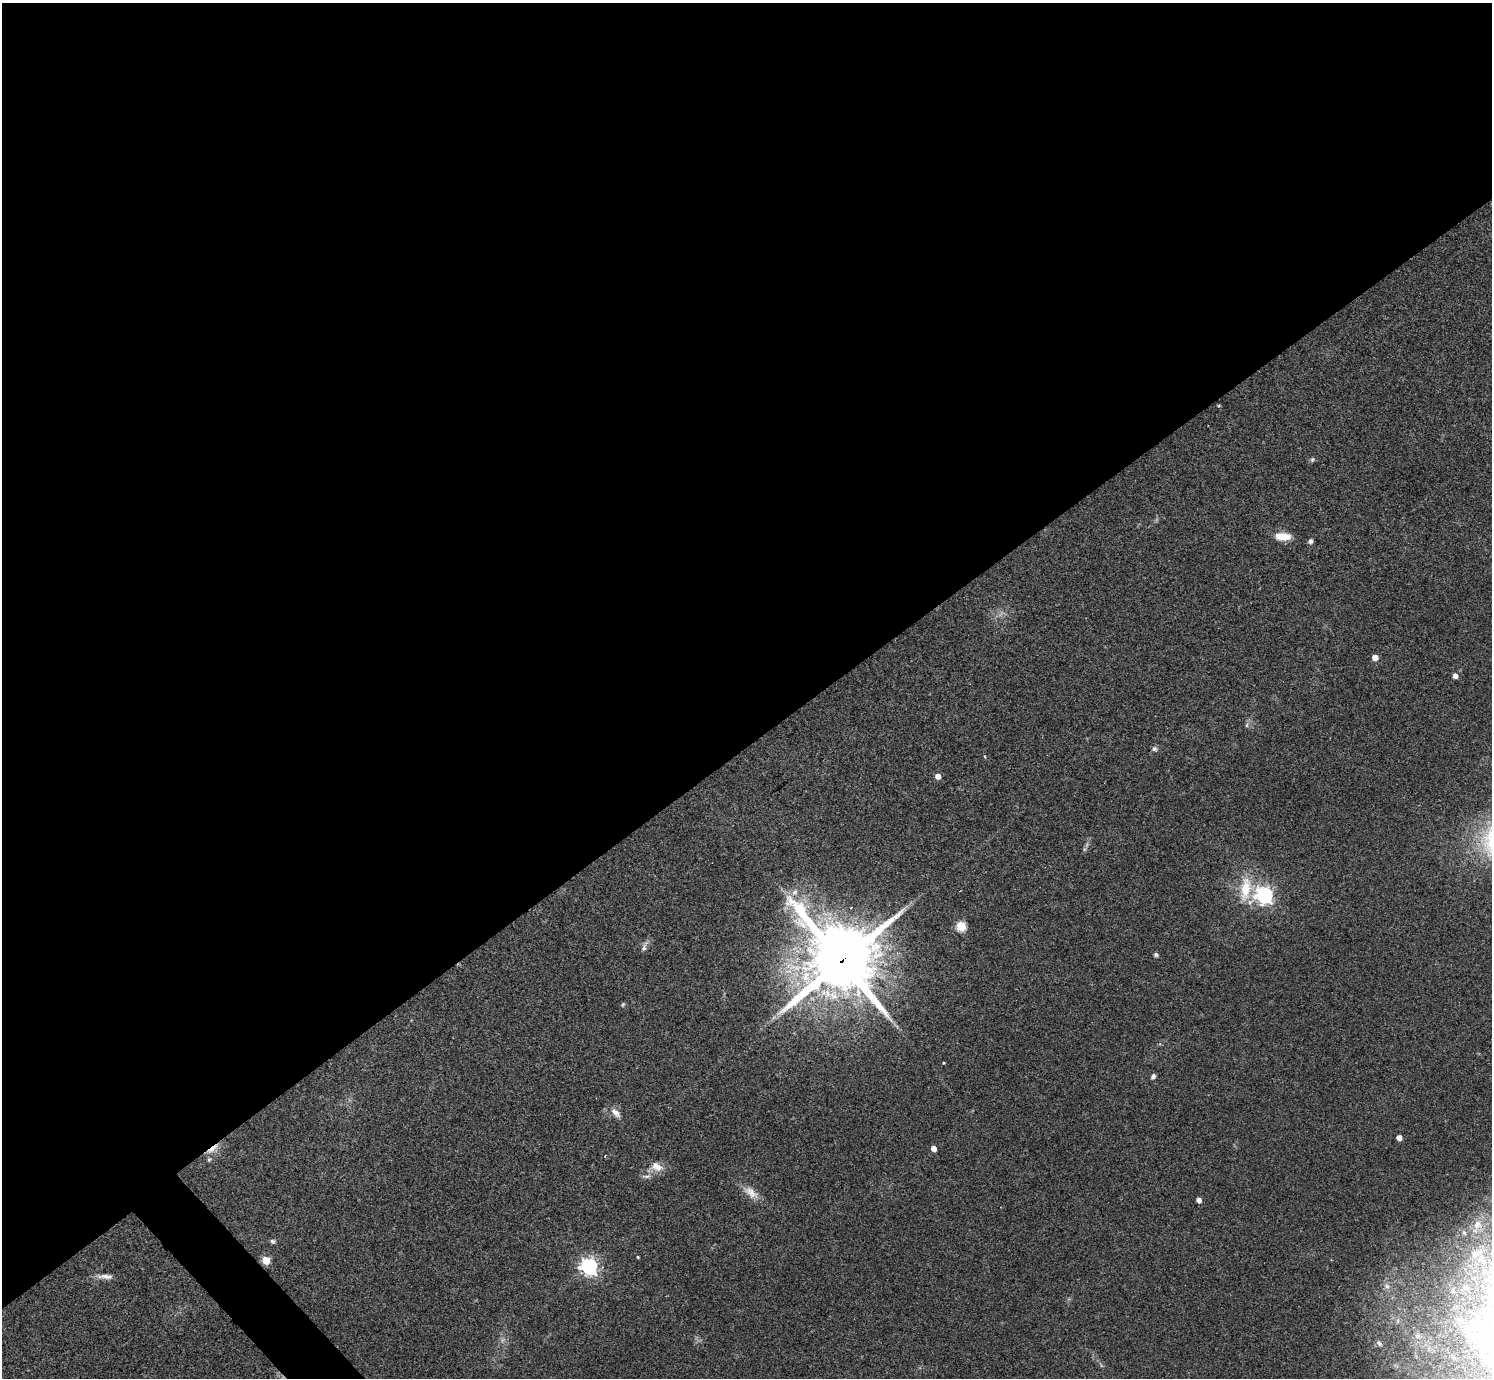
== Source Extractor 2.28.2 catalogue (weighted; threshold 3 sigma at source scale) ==
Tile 2 of 4 x 4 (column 2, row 1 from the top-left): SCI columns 1494-2983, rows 4286-5661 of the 5962 x 5959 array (HDU 1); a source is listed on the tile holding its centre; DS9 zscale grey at full resolution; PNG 1494 x 1380 px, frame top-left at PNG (2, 3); no overlay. Shown black and unused: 55% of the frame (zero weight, under 3 of 4 exposures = <1% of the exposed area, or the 3 px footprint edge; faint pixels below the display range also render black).
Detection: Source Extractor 2.28.2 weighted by HDU 2 'WHT'; one run over the whole footprint, this tile lists its part. Background 0.0435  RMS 0.0048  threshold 0.0216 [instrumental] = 3 sigma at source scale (4.5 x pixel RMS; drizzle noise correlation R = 1.50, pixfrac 1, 0.05/0.05 arcsec/px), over >= 5 px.
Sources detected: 39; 1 cosmic-ray / hot-pixel residue — not listed; the other 38 listed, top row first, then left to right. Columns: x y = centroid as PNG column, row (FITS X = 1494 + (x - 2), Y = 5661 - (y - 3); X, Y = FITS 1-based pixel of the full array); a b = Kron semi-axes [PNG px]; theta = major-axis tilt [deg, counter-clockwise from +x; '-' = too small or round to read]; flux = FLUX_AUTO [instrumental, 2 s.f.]
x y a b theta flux
1219 406 4 4 - 0.53
1312 459 7 5 48 0.87
1282 536 19 8 -5 7.2
1311 541 7 5 77 1.3
1375 657 5 4 - 5.6
1455 676 5 4 - 2.8
1246 725 6 4 88 0.79
1154 749 7 6 - 1.1
938 776 5 5 - 3.7
1084 849 7 4 89 0.79
1246 889 36 16 81 17
795 892 11 7 57 2.6
1265 895 7 7 - 160
961 926 5 5 - 34
644 947 14 6 69 1.9
1156 955 6 5 - 0.85
841 961 26 25 - 3300
623 1004 7 4 58 0.6
944 1063 3 3 - 0.38
1153 1076 6 5 - 1.2
616 1113 16 8 -44 3.3
1399 1138 4 4 - 4.2
933 1148 4 4 - 3.6
213 1149 21 5 38 3.9
209 1159 6 5 - 0.79
657 1167 16 11 -32 4.9
647 1176 14 5 6 1.8
751 1193 23 11 -42 5.7
1199 1200 4 4 - 2.8
1477 1224 13 11 51 4.7
273 1241 6 5 - 1
638 1257 3 3 - 0.44
266 1260 5 5 - 15
589 1266 7 6 - 180
106 1276 22 6 -2 3.1
1387 1286 9 5 -62 1.6
1465 1287 11 8 5 3
1379 1343 8 6 -52 1.2
Overlapping masked pixels (flux is a lower limit): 2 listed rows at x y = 841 961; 213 1149